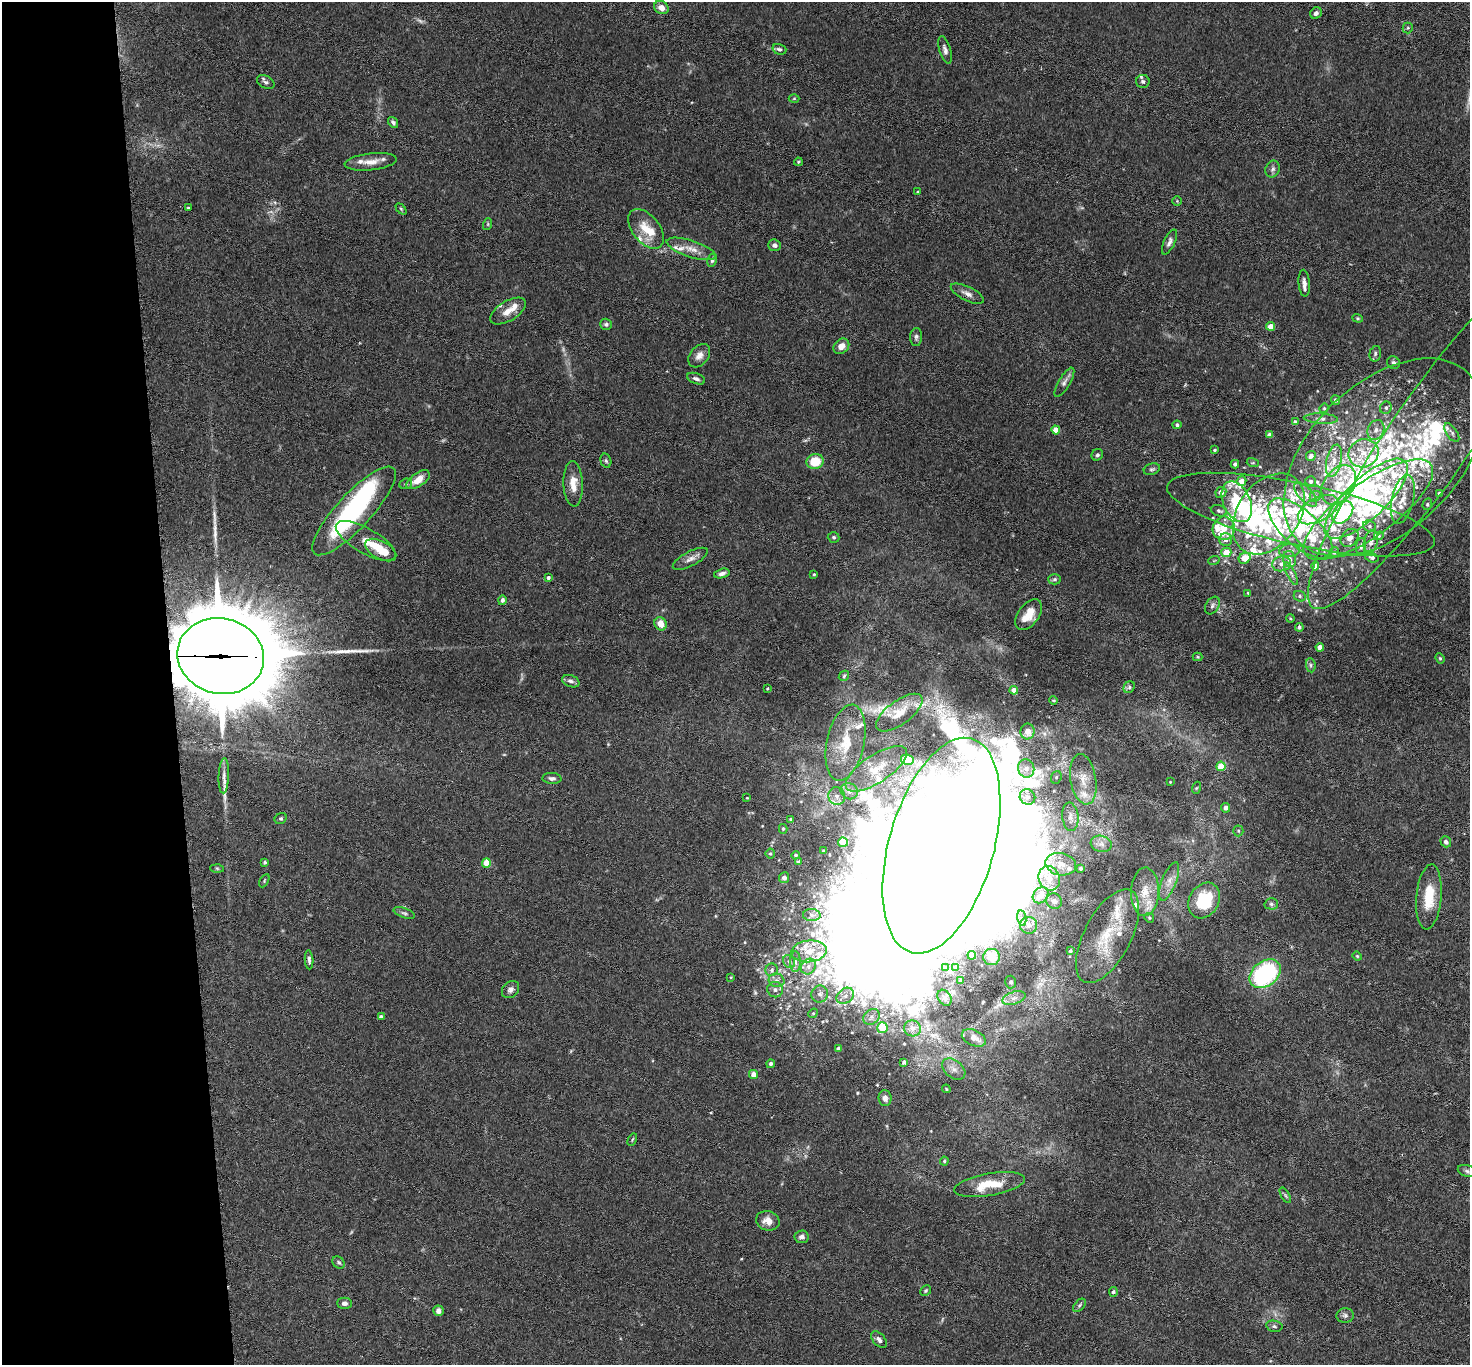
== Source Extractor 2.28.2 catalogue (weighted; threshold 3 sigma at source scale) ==
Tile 4 of 3 x 3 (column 1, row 2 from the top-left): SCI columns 6-1473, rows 1530-2892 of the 4413 x 4384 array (HDU 1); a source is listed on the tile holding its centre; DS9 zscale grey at full resolution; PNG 1472 x 1367 px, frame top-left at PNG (2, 2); each listed source drawn as its Kron ellipse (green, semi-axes under 4 px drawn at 4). Shown black and unused: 12% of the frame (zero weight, under 3 of 6 exposures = <1% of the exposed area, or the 3 px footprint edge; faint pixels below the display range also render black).
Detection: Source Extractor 2.28.2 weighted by HDU 2 'WHT'; one run over the whole footprint, this tile lists its part. Background 0.0435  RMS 0.0023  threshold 0.00929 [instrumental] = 3 sigma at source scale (4.09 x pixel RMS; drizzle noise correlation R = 1.36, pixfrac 0.8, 0.05/0.05 arcsec/px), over >= 5 px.
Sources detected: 297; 4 too faint to see at this stretch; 11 inside a brighter object's white glare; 3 long thin detections or spike segments (spike, bleed or trail) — neither listed nor drawn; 52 inside a brighter listed object's ellipse — not listed separately; the other 227 listed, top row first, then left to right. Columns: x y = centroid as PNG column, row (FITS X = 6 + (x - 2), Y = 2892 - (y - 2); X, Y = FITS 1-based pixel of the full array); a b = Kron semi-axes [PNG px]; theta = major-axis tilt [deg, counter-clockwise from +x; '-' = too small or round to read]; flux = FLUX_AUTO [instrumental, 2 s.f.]
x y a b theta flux
661 8 7 6 - 1.4
1316 13 6 5 - 0.64
1408 28 5 5 - 0.29
779 49 7 5 -18 0.57
945 50 14 5 -74 0.85
1143 81 6 6 - 0.62
266 82 9 6 -28 0.62
794 98 5 3 - 0.21
393 122 6 4 -53 0.49
371 162 26 8 6 2.2
798 162 4 4 - 0.23
1273 169 8 7 - 0.68
918 192 4 2 - 0.17
1177 201 5 4 - 0.23
188 208 3 3 - 0.23
401 209 6 4 -46 0.27
488 224 6 3 72 0.24
646 229 23 13 -52 4.4
1169 242 14 5 66 0.82
775 245 6 6 - 0.61
691 249 25 8 -18 2.5
712 260 7 4 78 0.58
1304 283 13 5 -85 1
967 294 18 7 -26 1.2
508 311 20 9 32 2.2
1358 318 5 4 - 0.28
606 324 6 5 - 0.46
1271 326 4 4 - 3
916 337 9 6 85 0.56
841 346 8 7 - 1.7
1375 354 8 5 75 0.46
699 356 13 9 50 1.3
1393 363 7 6 - 0.53
696 379 9 5 -19 0.66
1064 382 16 6 59 0.9
1336 400 5 4 - 0.57
1324 408 5 4 - 0.25
1386 408 6 5 - 0.53
1321 419 17 5 -3 0.91
1295 421 4 3 - 0.29
1177 425 4 4 - 0.44
1056 430 4 4 - 2.4
1376 430 10 8 65 1.2
1452 433 11 5 -56 0.68
1270 435 4 4 - 1.4
1432 435 209 41 55 59
1215 450 4 3 - 0.28
1364 453 15 14 - 3.8
1097 455 6 5 - 0.44
1311 456 5 4 - 0.72
1383 457 120 74 44 87
606 461 7 5 -73 0.43
815 461 8 7 - 4.7
1334 461 16 7 78 2.1
1253 463 6 4 -17 0.29
1235 464 4 4 - 0.61
1152 469 8 5 18 0.44
418 480 13 6 35 2.7
1241 481 5 5 - 1.8
1311 481 5 5 - 0.51
406 484 6 5 - 0.37
573 484 23 10 -88 2.7
1339 485 22 15 56 5.3
1221 492 6 5 - 1.7
1439 493 3 3 - 0.54
1306 494 15 7 -48 1.4
1315 496 6 5 - 0.41
1366 499 54 20 43 21
1403 499 25 11 77 3.2
1237 502 21 13 -65 11
1427 504 6 4 70 0.31
1318 510 22 12 28 6.2
1368 510 77 27 36 32
354 511 58 17 47 34
1219 511 8 5 -19 0.5
1343 513 13 8 48 32
1269 514 44 31 55 22
1301 515 137 31 -12 46
1370 526 7 5 -22 0.49
1224 528 12 11 - 3.1
1300 528 40 17 -42 15
1379 536 5 4 - 0.31
834 537 6 5 - 0.35
1349 538 10 8 46 1.2
1226 540 6 6 - 0.81
366 541 34 12 -30 4
1371 541 12 7 74 1.1
1361 546 8 5 83 0.46
381 550 17 9 -28 4.6
1289 551 10 6 10 0.89
1226 552 5 5 - 3.9
1334 552 5 5 - 0.45
1245 558 6 5 - 3.4
1372 558 7 4 -17 0.51
690 559 19 7 28 1.3
1289 559 8 6 -76 0.88
1214 560 6 3 20 0.22
1282 564 9 7 12 1.1
1315 566 4 4 - 1.5
722 574 8 4 16 0.75
814 574 3 3 - 0.19
1291 574 12 3 -65 0.57
548 578 3 3 - 0.5
1055 579 6 5 - 0.42
1248 593 4 4 - 0.25
1300 596 6 5 - 0.44
502 600 5 4 - 0.47
1212 606 9 6 59 0.73
1029 615 17 10 53 3.6
1290 618 4 3 - 0.21
661 624 7 6 - 2.3
1299 627 4 4 - 0.44
1320 647 4 4 - 1.4
221 656 43 37 -13 3600
1198 657 5 4 - 0.24
1440 658 5 4 - 0.28
1311 665 7 5 -82 0.45
844 676 6 4 46 0.31
571 681 9 6 -19 0.73
1129 687 6 5 - 0.42
767 689 3 2 - 0.18
1014 690 4 4 - 1.7
1054 700 4 3 - 0.24
899 713 27 11 36 3.2
1028 731 8 7 - 2.2
845 743 38 19 78 7.5
907 760 6 5 - 5.5
1221 766 4 4 - 4.6
1026 768 9 8 - 1.6
876 769 35 14 33 5.7
224 776 17 5 88 1.2
1056 777 6 5 - 0.41
552 778 9 5 -3 0.69
1083 779 25 12 -80 3.9
1170 782 3 2 - 0.14
1196 788 6 4 70 0.26
849 791 9 8 - 1.4
837 796 9 8 - 1.3
1027 797 8 7 - 1
747 798 3 3 - 0.14
1226 808 4 4 - 0.92
1070 817 14 8 -85 1.4
281 819 6 5 - 0.34
791 819 4 3 - 0.21
783 829 5 4 - 0.3
1238 831 5 5 - 0.31
843 842 5 4 - 6.6
1446 842 6 5 - 0.65
1101 844 10 8 -16 1.2
941 846 111 52 74 2400
823 851 3 3 - 0.19
770 854 5 4 - 0.32
796 855 4 4 - 0.37
265 862 4 3 - 0.27
798 862 4 4 - 0.28
486 863 4 4 - 5.6
1061 864 15 11 -12 2.6
217 868 7 4 -2 0.29
1080 869 4 4 - 0.48
784 878 5 5 - 0.97
1049 878 12 10 -69 2.2
264 881 7 4 60 0.28
1169 881 20 7 69 1.9
1145 892 24 14 88 4.3
1041 895 9 7 48 2.3
1429 897 32 12 85 6.3
1054 901 8 7 - 0.74
1204 901 19 14 59 11
1271 904 7 5 -1 0.49
404 913 11 5 -19 0.48
812 915 9 6 -2 0.84
1022 918 8 4 -81 0.68
1149 918 5 4 - 0.27
1029 925 8 8 - 1.1
1107 936 51 23 63 8.8
809 951 18 11 5 3.8
1070 951 3 3 - 0.28
972 955 4 4 - 1.6
1357 956 4 4 - 0.24
992 957 8 8 - 3.7
309 960 9 4 -87 0.53
789 961 7 5 -55 0.5
795 962 10 5 89 0.79
808 967 8 7 - 1.1
956 967 3 3 - 0.24
945 968 3 2 - 0.28
772 970 6 6 - 0.54
1265 974 17 12 37 30
731 977 3 3 - 0.19
777 980 8 6 -13 0.79
961 980 3 3 - 0.33
1011 982 6 5 - 0.61
510 989 10 7 44 0.87
775 990 8 7 - 0.79
820 994 8 8 - 1
845 996 9 7 36 1.1
945 998 8 6 -57 0.48
1014 998 12 6 18 1.3
813 1013 5 4 - 0.26
381 1017 4 3 - 0.66
871 1017 9 7 40 0.99
882 1028 5 5 - 6.2
912 1028 8 8 - 1.5
974 1038 13 7 -25 1.8
838 1049 4 4 - 0.77
904 1062 4 4 - 0.64
771 1064 4 4 - 0.49
954 1069 13 8 -39 1.5
753 1075 4 4 - 1.5
946 1089 4 3 - 0.21
885 1098 8 6 -86 0.77
632 1140 6 3 60 0.25
944 1161 4 4 - 0.28
1467 1171 9 5 -16 0.53
989 1185 36 11 10 5.8
1285 1195 9 3 -60 0.37
768 1221 12 9 -15 1.9
802 1237 7 6 - 0.8
339 1262 7 5 -44 0.42
926 1291 6 5 - 0.29
1113 1292 5 4 - 0.42
344 1303 7 5 -1 0.74
1079 1305 8 5 46 0.39
438 1311 5 5 - 1.1
1345 1315 9 7 -1 0.69
1274 1326 8 5 -11 0.49
879 1340 10 6 -49 0.84
Overlapping masked pixels (flux is a lower limit): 1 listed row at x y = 221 656
Isophote crosses this tile's border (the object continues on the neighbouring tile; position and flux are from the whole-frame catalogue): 1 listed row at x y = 1432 435